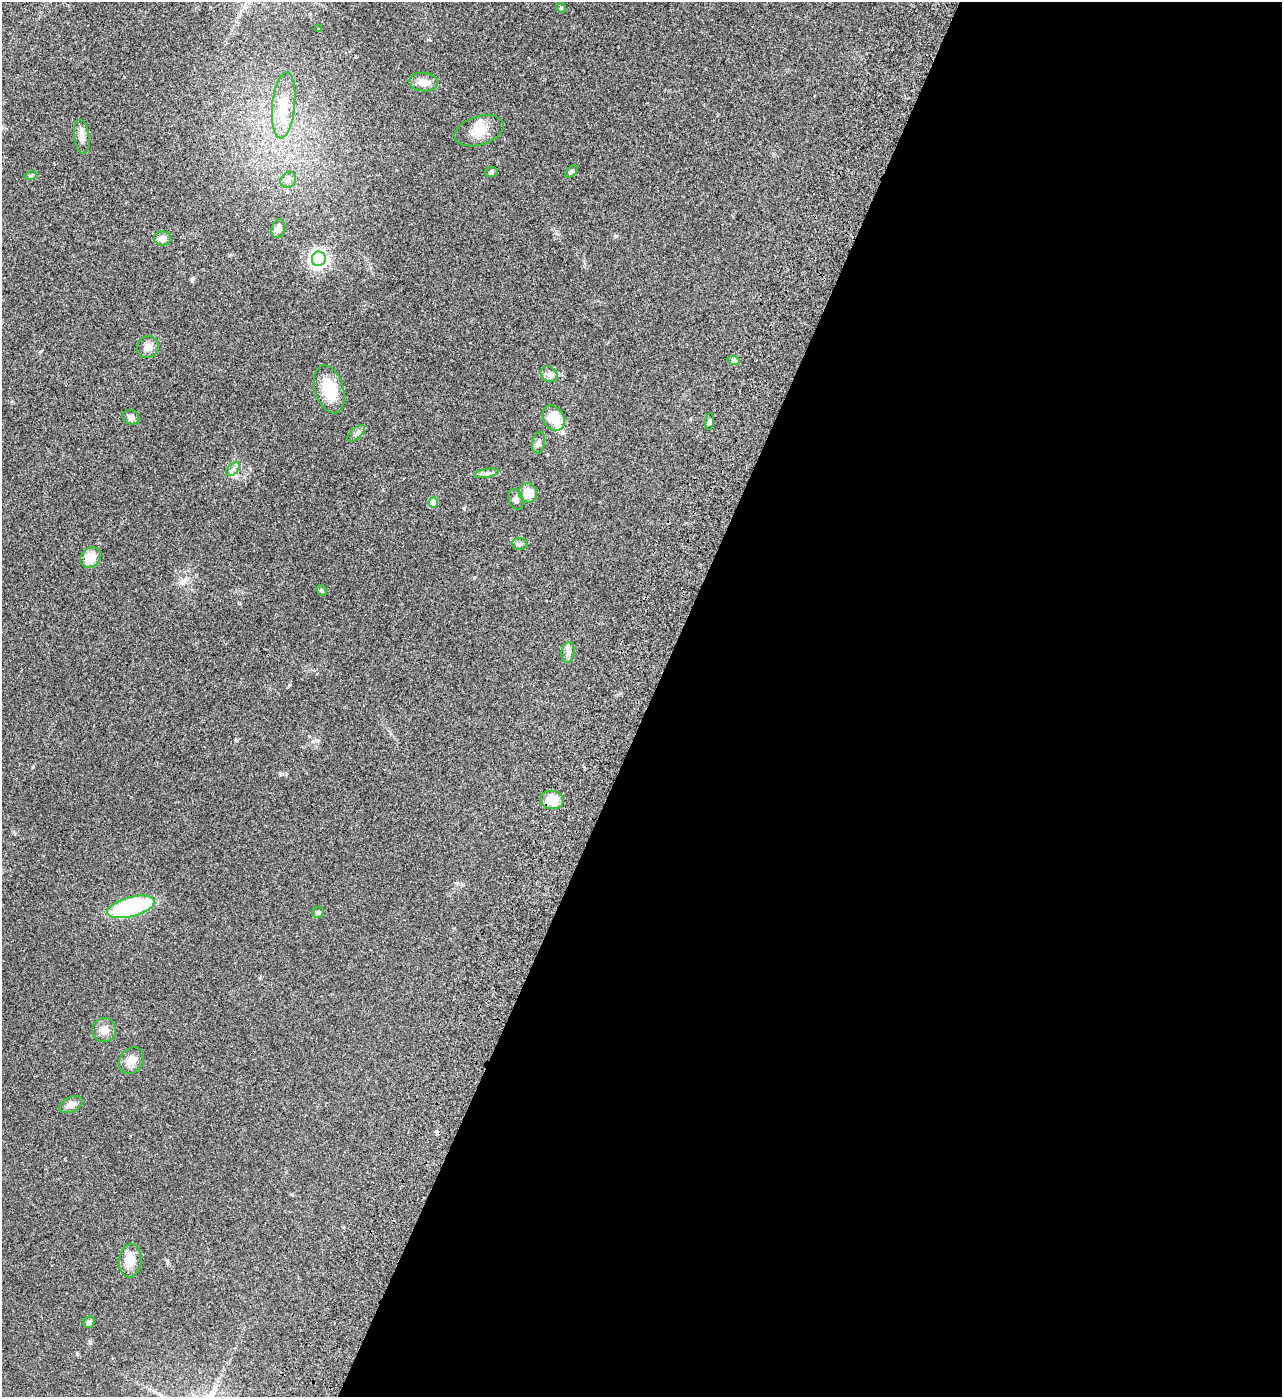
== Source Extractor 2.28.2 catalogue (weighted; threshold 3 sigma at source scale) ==
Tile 12 of 4 x 4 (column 4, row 3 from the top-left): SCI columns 4211-5490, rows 1600-2994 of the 5987 x 5985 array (HDU 1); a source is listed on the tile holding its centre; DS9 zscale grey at full resolution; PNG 1284 x 1399 px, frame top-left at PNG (2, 2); each listed source drawn as its Kron ellipse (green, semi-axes under 4 px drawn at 4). Shown black and unused: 49% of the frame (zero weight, under 3 of 4 exposures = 13% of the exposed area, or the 3 px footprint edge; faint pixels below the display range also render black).
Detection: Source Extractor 2.28.2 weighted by HDU 2 'WHT'; one run over the whole footprint, this tile lists its part. Background 0.133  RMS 0.0074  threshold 0.0332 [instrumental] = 3 sigma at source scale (4.5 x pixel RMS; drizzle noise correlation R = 1.50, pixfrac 1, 0.05/0.05 arcsec/px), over >= 5 px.
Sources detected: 39; all 39 listed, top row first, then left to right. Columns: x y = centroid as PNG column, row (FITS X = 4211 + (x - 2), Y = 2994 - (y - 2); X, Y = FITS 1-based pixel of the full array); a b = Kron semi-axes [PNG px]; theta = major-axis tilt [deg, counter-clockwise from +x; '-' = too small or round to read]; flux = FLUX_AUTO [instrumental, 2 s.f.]
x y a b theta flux
561 8 5 4 - 0.8
319 29 3 3 - 0.77
423 82 14 9 -5 6.2
284 105 33 11 84 17
479 131 25 14 17 12
82 137 17 7 -83 4.8
571 171 8 4 45 1.2
491 172 6 5 - 1.2
31 175 6 4 19 0.91
288 180 8 7 - 3.1
278 229 9 6 76 3.7
162 238 8 7 - 4.7
319 259 7 7 - 250
148 347 11 10 - 4.8
734 361 6 4 -19 1.2
549 374 9 7 -35 2.9
329 389 25 14 -73 20
131 417 8 7 - 2.8
553 418 13 10 -61 19
710 422 8 4 85 1.3
356 433 11 5 41 2.2
539 442 11 6 79 2.2
233 469 8 5 45 1.9
487 473 13 4 10 2.1
528 493 9 9 - 11
516 499 10 7 -73 2.4
433 502 5 5 - 11
520 544 8 6 -2 1.8
90 557 11 9 42 11
321 590 6 4 -46 0.95
568 652 10 6 83 2.8
552 800 11 9 -12 13
131 907 24 10 15 76
318 912 6 5 - 1.5
104 1030 12 12 - 5.4
131 1060 14 11 51 6.4
71 1105 12 7 24 4.3
130 1260 17 11 85 9.7
89 1322 6 5 - 2.4
Overlapping masked pixels (flux is a lower limit): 1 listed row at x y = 552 800
Unlisted compact peaks at least as high as the median listed source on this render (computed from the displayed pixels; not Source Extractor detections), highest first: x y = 192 279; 616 236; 280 773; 464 508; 289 685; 33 767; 77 1354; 474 578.